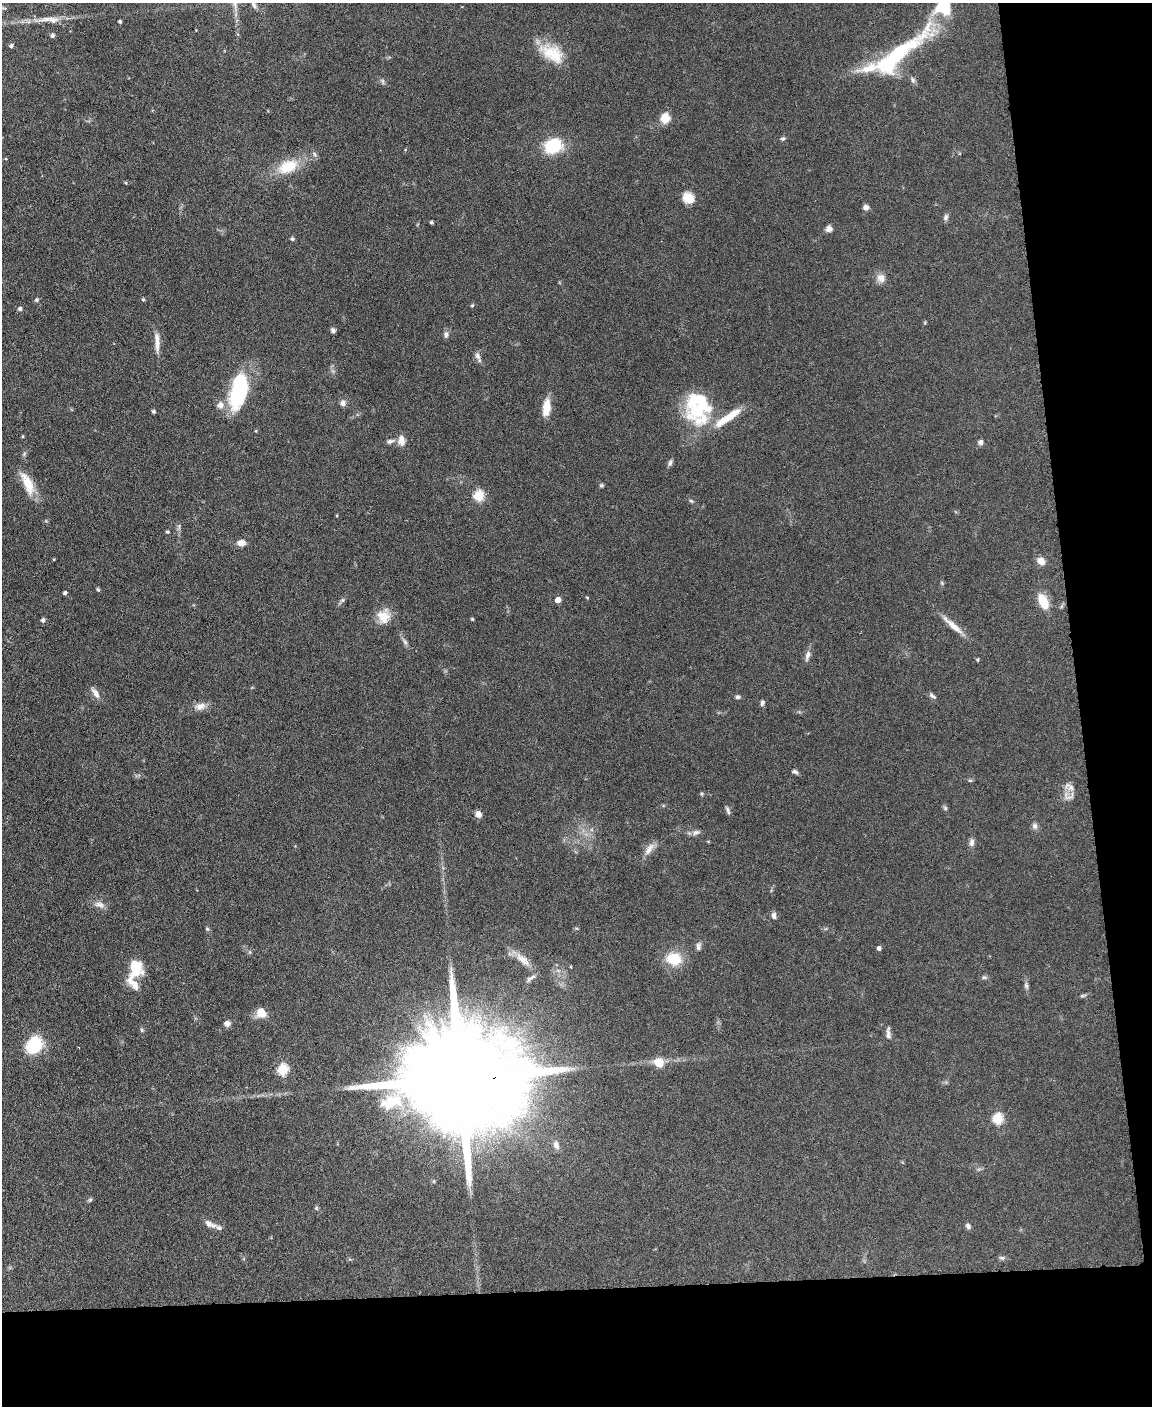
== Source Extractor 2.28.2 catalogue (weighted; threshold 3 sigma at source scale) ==
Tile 12 of 4 x 3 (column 4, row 3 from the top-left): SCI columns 3454-4603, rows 241-1644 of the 4605 x 4580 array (HDU 1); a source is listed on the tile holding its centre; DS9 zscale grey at full resolution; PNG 1154 x 1408 px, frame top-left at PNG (2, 3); no overlay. Shown black and unused: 15% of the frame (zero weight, under 3 of 6 exposures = <1% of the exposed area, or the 3 px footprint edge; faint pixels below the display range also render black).
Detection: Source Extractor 2.28.2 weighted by HDU 2 'WHT'; one run over the whole footprint, this tile lists its part. Background 0.0896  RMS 0.0041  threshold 0.017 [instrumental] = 3 sigma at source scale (4.09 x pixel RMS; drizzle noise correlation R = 1.36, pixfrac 0.8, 0.05/0.05 arcsec/px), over >= 5 px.
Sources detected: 114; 5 inside a brighter object's white glare — not listed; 5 inside a brighter listed object's ellipse — not listed separately; the other 104 listed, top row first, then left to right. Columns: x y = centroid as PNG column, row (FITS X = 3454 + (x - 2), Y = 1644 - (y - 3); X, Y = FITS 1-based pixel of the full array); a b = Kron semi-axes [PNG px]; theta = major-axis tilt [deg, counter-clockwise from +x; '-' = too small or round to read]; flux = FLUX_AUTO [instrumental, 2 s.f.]
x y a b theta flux
254 5 9 5 -64 0.95
52 20 18 9 0 3.4
120 21 3 3 - 0.71
53 35 5 4 - 0.96
11 46 4 4 - 0.89
552 53 34 18 -31 12
897 53 105 18 36 40
913 80 8 6 -75 1
382 81 7 4 -89 0.66
665 118 11 9 80 5.2
783 139 6 5 - 0.71
553 146 12 10 33 25
314 154 7 5 -60 0.83
288 167 29 17 23 11
126 183 4 4 - 0.42
688 198 13 11 -41 5.3
866 207 7 7 - 1.4
946 217 9 6 67 1.1
431 222 3 3 - 0.75
829 229 7 7 - 1.9
292 239 5 4 - 0.79
881 278 12 11 - 2.7
143 299 4 4 - 0.56
36 300 5 5 - 0.78
472 305 5 3 - 0.52
20 309 5 4 - 0.96
333 330 6 5 - 0.97
446 335 9 6 87 1.1
157 342 28 6 -88 3.5
477 356 11 6 -64 1.6
237 398 26 19 81 20
342 403 8 7 - 1.5
546 407 20 8 83 6.1
153 411 4 4 - 0.75
697 411 35 24 11 21
401 440 14 9 -85 2.8
390 441 10 5 11 1.3
981 442 6 6 - 1.3
670 463 10 5 77 1
28 483 31 11 -66 8.1
601 485 6 5 - 0.57
479 495 6 5 - 28
691 501 6 5 - 0.59
167 532 4 4 - 0.59
241 543 9 7 -2 2.6
54 559 4 3 - 0.32
1041 561 8 7 - 3.6
942 583 6 4 -72 0.49
98 589 6 4 -66 0.52
65 593 4 4 - 0.99
342 600 7 5 44 0.77
558 600 4 4 - 3.5
1043 601 17 10 -66 8.1
384 616 18 16 -90 6.1
472 619 3 3 - 0.45
43 620 5 5 - 1.1
953 625 35 7 -41 4.9
405 642 9 4 -55 1.1
808 655 15 6 75 1.9
95 693 17 7 -55 2.3
932 696 10 5 -38 1
738 697 6 5 - 0.86
762 703 8 5 76 1
200 706 16 9 14 2.9
795 771 7 5 -30 0.93
970 780 6 4 0 0.51
1071 788 10 10 - 2.6
702 794 5 5 - 0.54
945 808 6 5 - 0.67
728 810 11 5 -66 1
478 814 7 6 - 2.2
1035 826 9 7 89 1.3
696 832 9 7 20 1.4
972 842 10 7 82 1.5
649 849 20 8 57 2.9
100 905 15 8 -17 2.3
774 916 8 6 -86 1.3
207 929 6 5 - 0.56
698 946 10 6 83 1.3
879 948 4 4 - 1.4
674 959 17 14 -12 10
523 960 25 9 -39 4.9
134 966 18 13 -27 7.9
571 967 4 3 - 0.32
984 977 6 5 - 0.69
531 978 15 5 36 1.4
132 983 28 12 -71 5.8
1026 986 9 5 -66 0.96
1083 995 10 3 15 0.71
261 1013 11 9 -51 5.3
227 1023 7 6 - 1.9
142 1030 6 4 -49 0.59
888 1034 14 5 -90 1.7
34 1045 21 16 49 15
659 1062 10 9 - 5.7
283 1069 6 5 - 30
461 1079 53 22 2 22000
997 1118 6 5 - 27
556 1145 10 7 -71 2
90 1200 7 4 53 0.6
316 1208 6 5 - 0.57
210 1224 20 8 -23 2.8
968 1226 7 6 - 1.1
1002 1258 9 5 -17 0.84
Overlapping masked pixels (flux is a lower limit): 1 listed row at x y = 461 1079